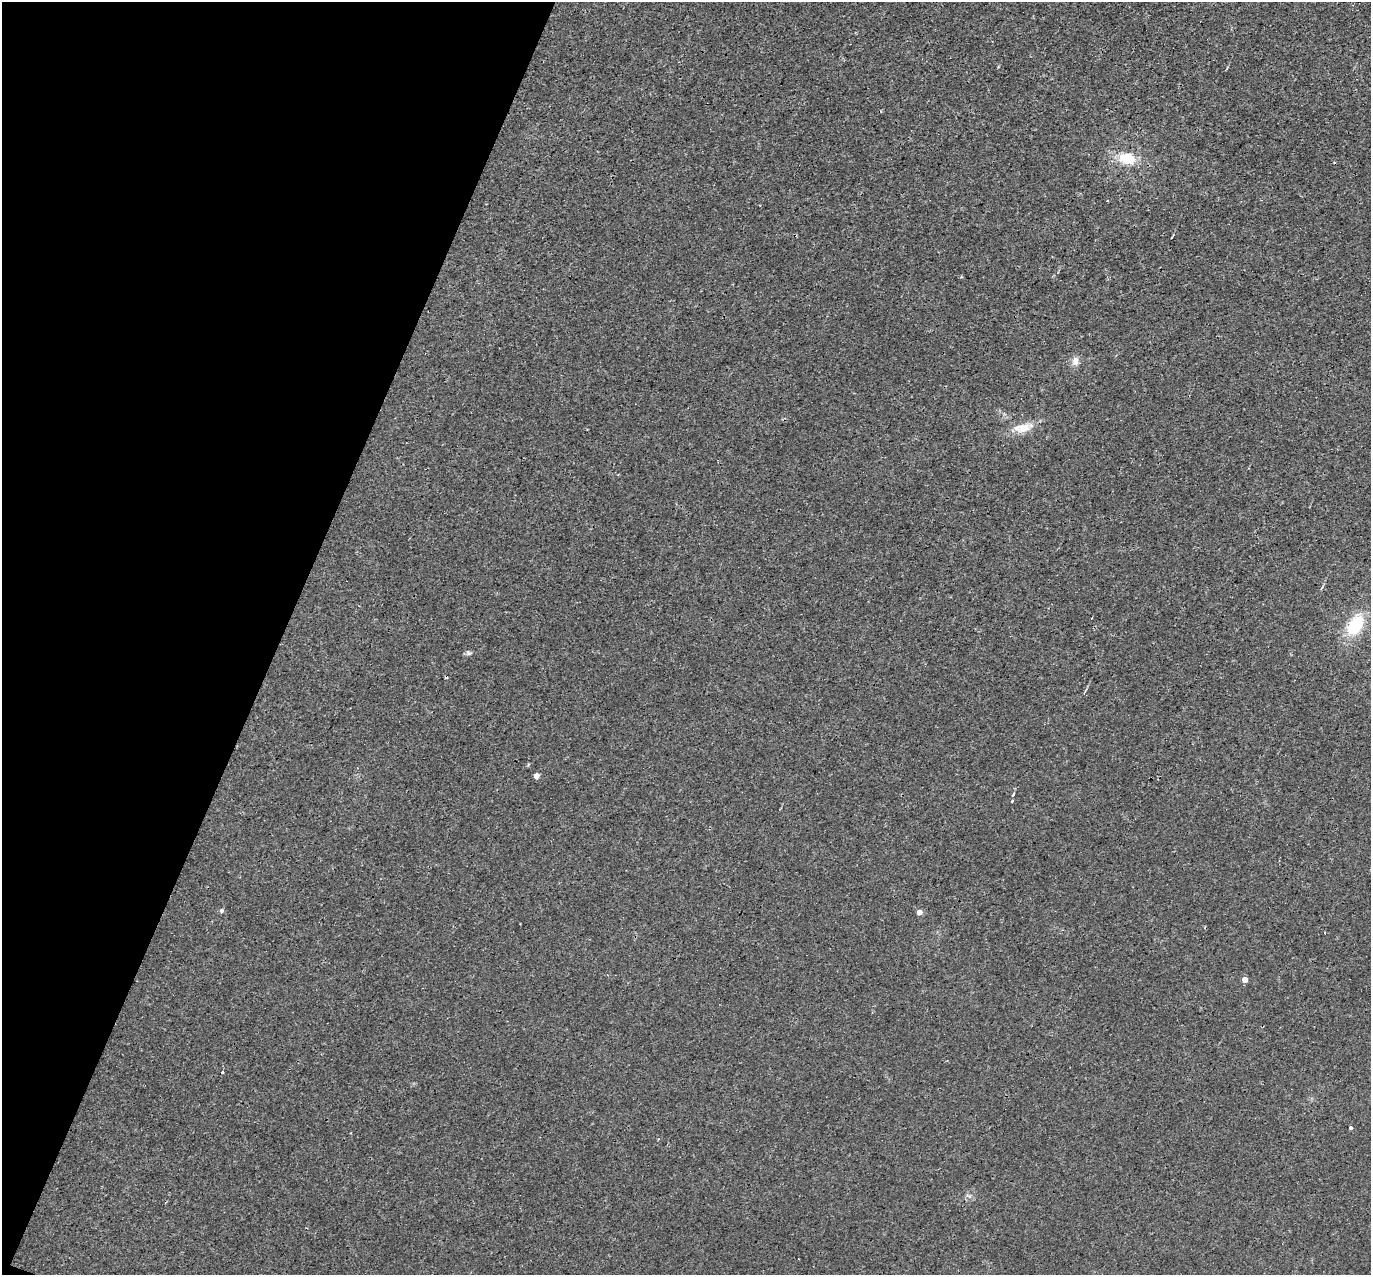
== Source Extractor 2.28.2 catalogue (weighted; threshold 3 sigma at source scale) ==
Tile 9 of 4 x 4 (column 1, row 3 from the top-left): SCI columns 1-1369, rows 1540-2812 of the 5475 x 5491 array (HDU 1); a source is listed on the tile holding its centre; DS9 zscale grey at full resolution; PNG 1373 x 1277 px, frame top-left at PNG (2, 2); no overlay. Shown black and unused: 20% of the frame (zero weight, under 3 of 4 exposures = <1% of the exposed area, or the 3 px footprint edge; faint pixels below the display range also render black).
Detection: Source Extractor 2.28.2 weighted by HDU 2 'WHT'; one run over the whole footprint, this tile lists its part. Background 0.0011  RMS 0.0017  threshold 0.00757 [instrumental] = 3 sigma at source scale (4.5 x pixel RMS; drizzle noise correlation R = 1.50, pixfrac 1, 0.05/0.05 arcsec/px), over >= 5 px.
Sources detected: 17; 2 cosmic-ray / hot-pixel residue — not listed; the other 15 listed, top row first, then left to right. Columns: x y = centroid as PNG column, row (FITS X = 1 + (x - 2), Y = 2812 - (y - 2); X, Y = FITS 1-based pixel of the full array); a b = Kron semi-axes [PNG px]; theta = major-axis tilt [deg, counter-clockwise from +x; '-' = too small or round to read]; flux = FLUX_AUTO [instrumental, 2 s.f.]
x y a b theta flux
1127 158 20 13 -14 3.9
1107 201 3 3 - 0.52
1075 361 12 8 85 0.99
1022 428 24 11 7 2.6
1355 625 26 16 56 6.8
469 653 8 5 -27 0.35
536 776 4 4 - 1.5
1013 795 4 3 - 0.55
1012 801 3 3 - 0.26
221 911 5 5 - 0.4
919 912 4 4 - 1.3
1245 980 4 4 - 1.5
222 1072 3 3 - 0.38
1350 1128 3 3 - 0.6
798 1259 3 2 - 0.21